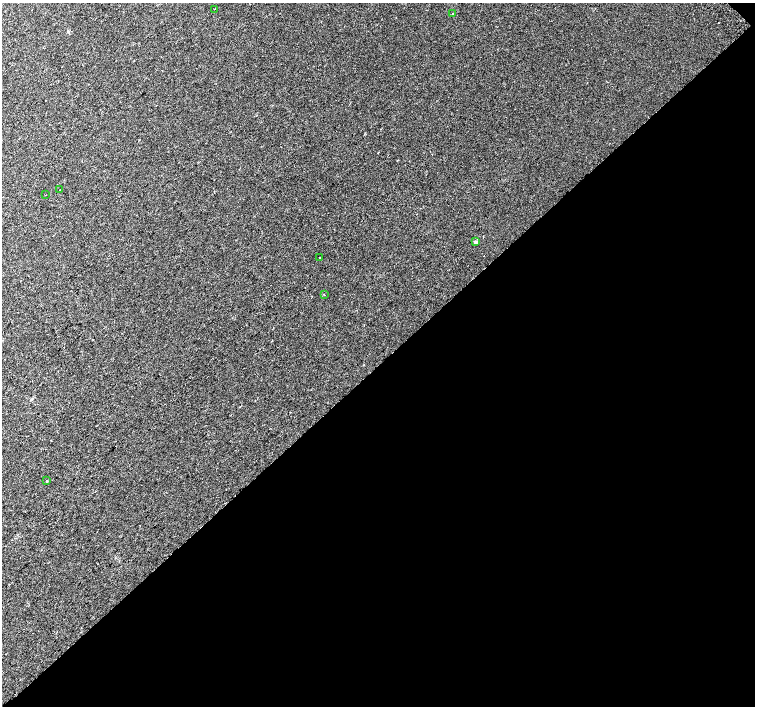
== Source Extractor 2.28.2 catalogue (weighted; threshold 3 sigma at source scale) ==
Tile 12 of 4 x 4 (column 4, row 3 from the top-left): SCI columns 4556-6061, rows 1663-3070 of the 6092 x 6075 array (HDU 1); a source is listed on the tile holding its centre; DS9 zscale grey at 2 x 2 block average (1 PNG px = mean of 2 x 2 image px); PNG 757 x 708 px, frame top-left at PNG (2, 3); each listed source drawn as its Kron ellipse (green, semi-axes under 4 px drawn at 4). Shown black and unused: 49% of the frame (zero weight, under 2 of 3 exposures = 2% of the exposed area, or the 3 px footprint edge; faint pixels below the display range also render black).
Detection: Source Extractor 2.28.2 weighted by HDU 2 'WHT'; one run over the whole footprint, this tile lists its part. Background 0.00436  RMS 0.0038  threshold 0.017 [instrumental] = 3 sigma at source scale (4.5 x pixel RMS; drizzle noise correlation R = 1.50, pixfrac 1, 0.0396/0.0396 arcsec/px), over >= 5 px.
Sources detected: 9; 1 cosmic-ray / hot-pixel residue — neither listed nor drawn; the other 8 listed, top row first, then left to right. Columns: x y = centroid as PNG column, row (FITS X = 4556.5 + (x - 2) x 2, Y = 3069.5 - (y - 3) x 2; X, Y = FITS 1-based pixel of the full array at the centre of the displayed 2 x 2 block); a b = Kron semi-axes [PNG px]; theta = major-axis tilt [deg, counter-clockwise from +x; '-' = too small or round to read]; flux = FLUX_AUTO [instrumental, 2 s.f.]
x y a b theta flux
214 9 2 2 - 0.33
452 14 2 2 - 0.74
60 190 2 2 - 0.42
45 195 2 2 - 0.6
476 242 3 3 - 2.8
319 257 2 2 - 1.9
324 294 2 2 - 0.83
47 481 2 2 - 0.64